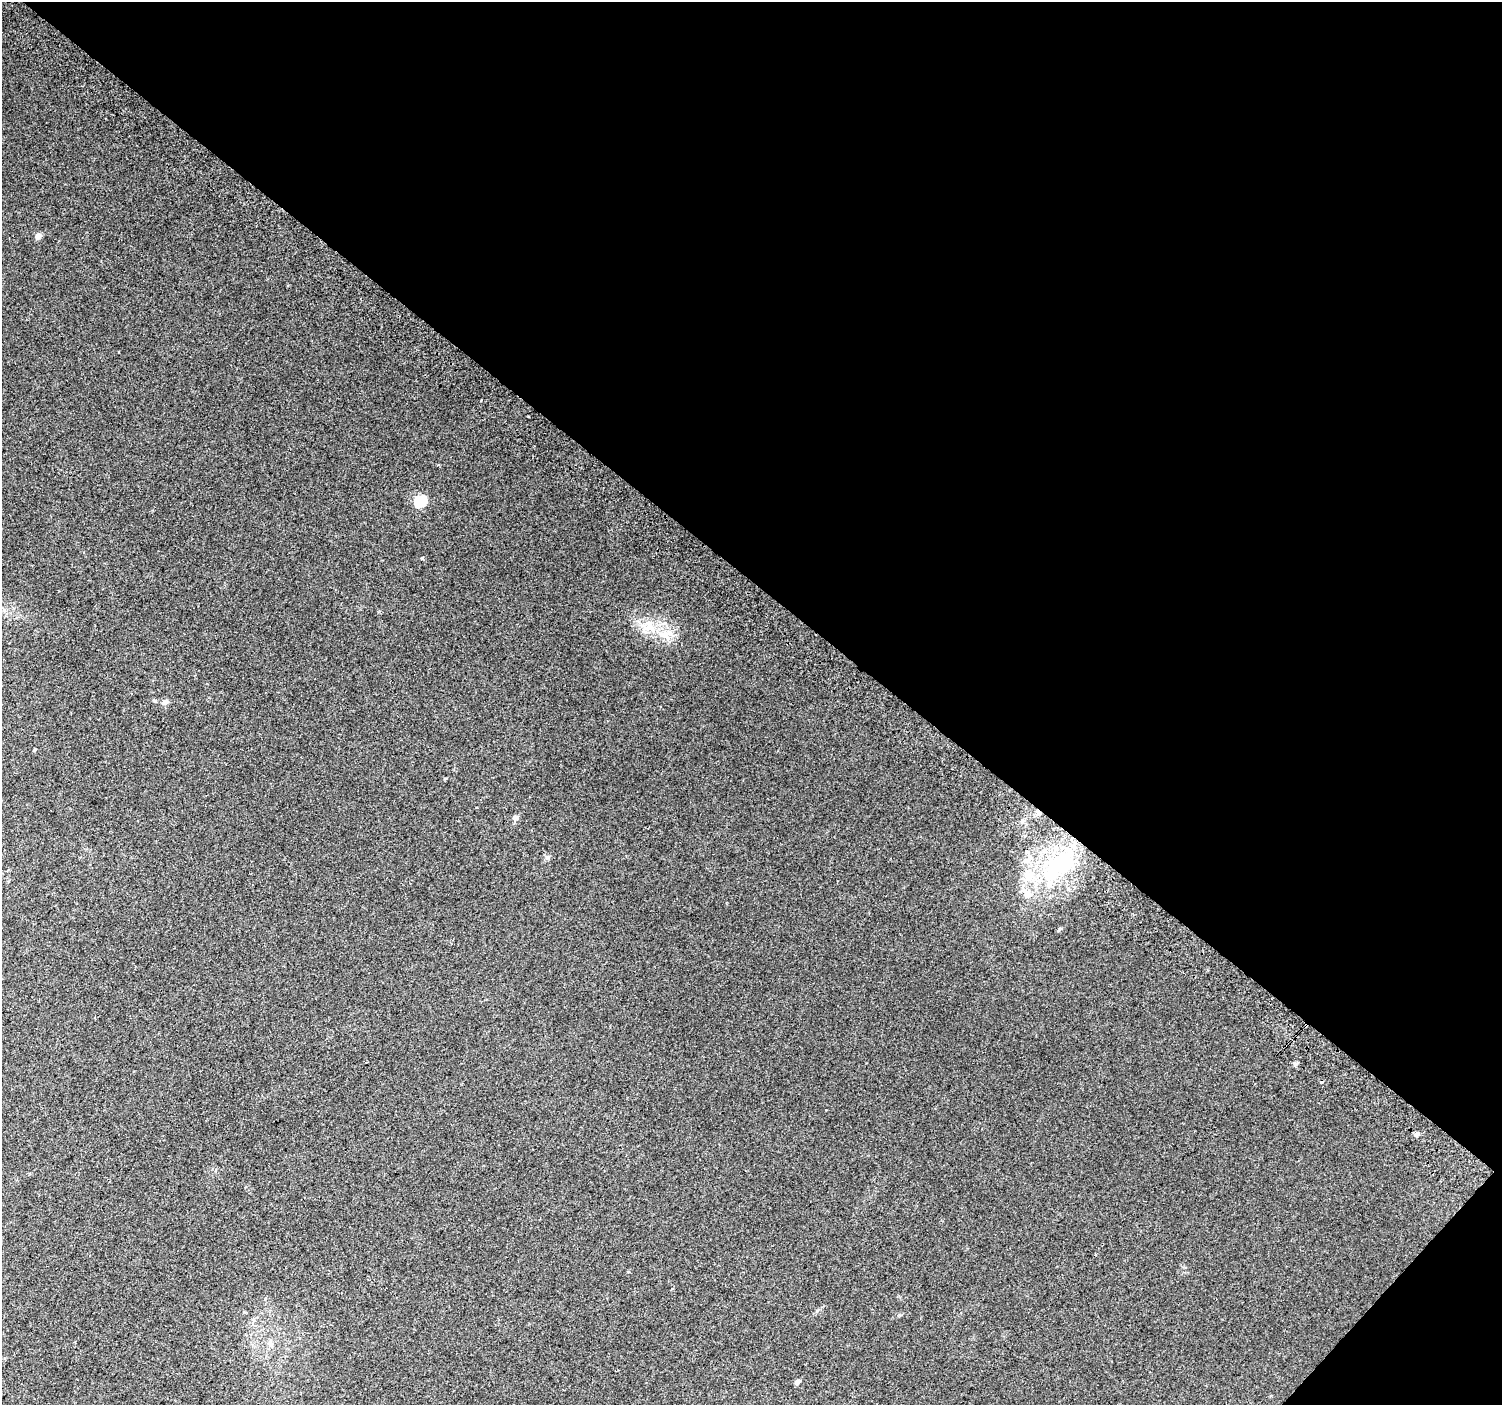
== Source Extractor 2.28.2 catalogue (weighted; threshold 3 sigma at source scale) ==
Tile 8 of 4 x 4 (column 4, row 2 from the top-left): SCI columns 4535-6034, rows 3079-4481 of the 6062 x 6091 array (HDU 1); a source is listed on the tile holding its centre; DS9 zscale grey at full resolution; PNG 1504 x 1407 px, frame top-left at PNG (2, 2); no overlay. Shown black and unused: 43% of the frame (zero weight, under 2 of 3 exposures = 2% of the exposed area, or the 3 px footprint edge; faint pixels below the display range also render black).
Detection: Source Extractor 2.28.2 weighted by HDU 2 'WHT'; one run over the whole footprint, this tile lists its part. Background 0.051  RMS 0.013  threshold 0.0565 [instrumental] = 3 sigma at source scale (4.5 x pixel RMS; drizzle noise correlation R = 1.50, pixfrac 1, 0.0396/0.0396 arcsec/px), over >= 5 px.
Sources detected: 19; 1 inside a brighter object's white glare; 3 cosmic-ray / hot-pixel residue — not listed; the other 15 listed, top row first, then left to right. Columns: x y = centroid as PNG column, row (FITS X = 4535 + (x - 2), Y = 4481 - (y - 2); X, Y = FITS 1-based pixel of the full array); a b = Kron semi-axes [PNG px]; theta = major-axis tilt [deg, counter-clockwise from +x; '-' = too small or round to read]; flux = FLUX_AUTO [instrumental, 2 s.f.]
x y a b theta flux
38 236 6 5 - 7.3
420 501 7 6 - 89
422 558 4 4 - 1.6
648 626 17 9 60 13
165 702 8 7 - 4
34 750 5 3 - 1.1
515 817 7 6 - 3.8
1027 852 4 4 - 6.2
547 857 7 4 18 2.1
1062 863 36 26 43 100
1029 876 19 15 43 27
1027 894 13 10 -4 10
1416 1134 6 5 - 3.3
270 1344 6 6 - 3
797 1382 7 5 42 3.3
Unlisted compact peaks at least as high as the median listed source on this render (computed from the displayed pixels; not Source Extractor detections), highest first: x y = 1295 1064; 1060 928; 899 1315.